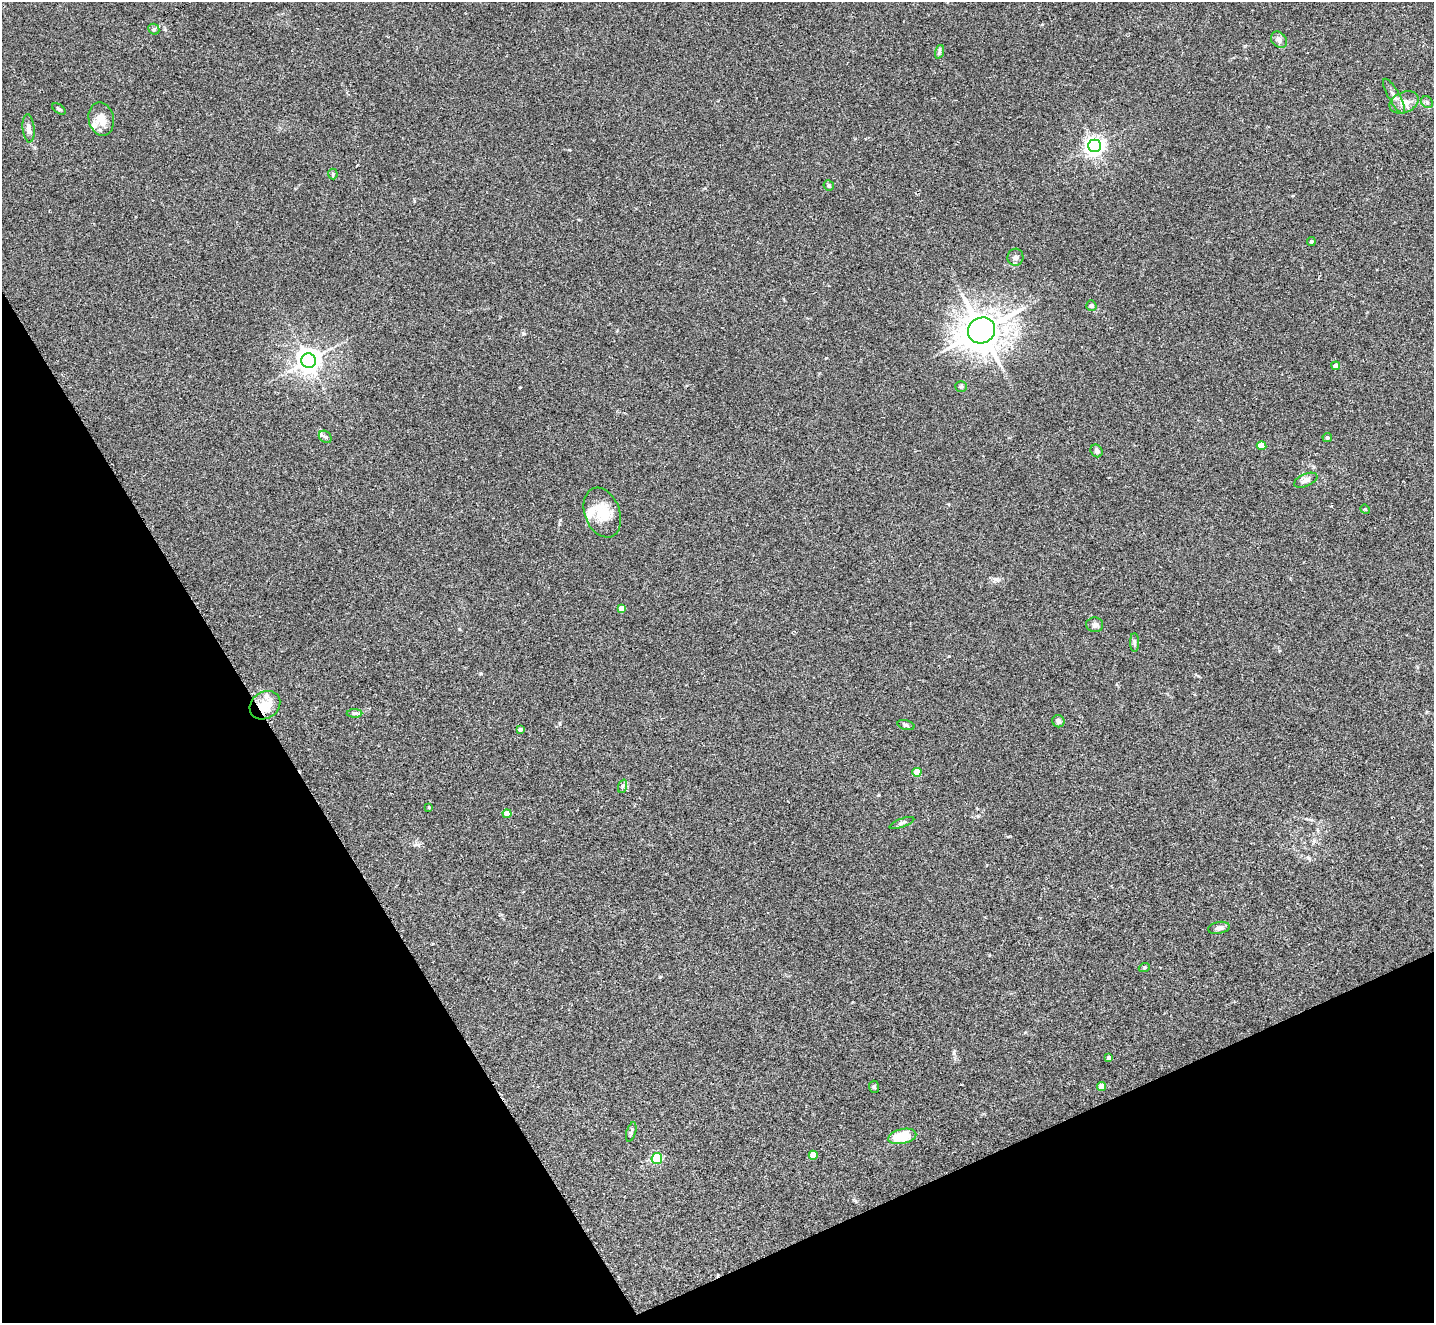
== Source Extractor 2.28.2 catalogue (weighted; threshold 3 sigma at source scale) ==
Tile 14 of 4 x 4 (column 2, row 4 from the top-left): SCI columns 1449-2880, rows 305-1625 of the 5754 x 5742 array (HDU 1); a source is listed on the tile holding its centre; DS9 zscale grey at full resolution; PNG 1436 x 1325 px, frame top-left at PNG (2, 2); each listed source drawn as its Kron ellipse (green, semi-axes under 4 px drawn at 4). Shown black and unused: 25% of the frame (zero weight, under 2 of 3 exposures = <1% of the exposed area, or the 3 px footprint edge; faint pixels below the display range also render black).
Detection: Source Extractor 2.28.2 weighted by HDU 2 'WHT'; one run over the whole footprint, this tile lists its part. Background 0.0735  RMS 0.0059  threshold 0.0266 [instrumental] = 3 sigma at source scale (4.5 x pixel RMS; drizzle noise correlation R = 1.50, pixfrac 1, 0.05/0.05 arcsec/px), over >= 5 px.
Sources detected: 53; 1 cosmic-ray / hot-pixel residue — neither listed nor drawn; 4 inside a brighter listed object's ellipse — not listed separately; the other 48 listed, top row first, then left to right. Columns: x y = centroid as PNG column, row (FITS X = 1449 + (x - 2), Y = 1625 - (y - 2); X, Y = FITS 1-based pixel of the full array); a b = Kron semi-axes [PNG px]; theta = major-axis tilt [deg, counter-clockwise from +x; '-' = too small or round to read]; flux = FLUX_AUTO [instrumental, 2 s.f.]
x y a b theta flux
154 29 6 5 - 1
1279 40 9 7 -47 2.3
939 52 7 4 71 1.1
1394 96 20 5 -60 3.1
1404 102 15 10 23 5.3
1427 102 6 5 - 1.2
59 109 7 3 -36 0.79
101 119 17 12 -78 7.1
29 128 14 6 -85 2.8
1095 146 6 6 - 280
333 174 5 4 - 0.77
829 186 5 5 - 0.97
1311 241 4 4 - 0.95
1015 257 8 8 - 2.1
1091 306 5 5 - 1.4
982 330 14 12 30 1100
308 361 7 7 - 510
1336 366 4 4 - 2.8
961 386 6 5 - 0.86
325 437 7 5 -42 1.3
1327 437 5 4 - 1.1
1262 446 5 4 - 12
1097 451 7 5 -55 1.7
1306 480 12 6 24 2.4
1365 509 5 4 - 0.52
602 513 26 17 -69 15
621 608 4 4 - 2.9
1095 625 8 7 - 1.8
1134 642 9 4 -90 1.3
265 705 16 13 35 11
355 713 8 4 1 1
1058 721 6 6 - 2.4
906 725 8 5 -16 1.1
520 730 4 3 - 1.8
917 772 4 4 - 9.1
623 786 7 4 70 1.1
429 807 4 3 - 0.49
507 814 4 4 - 6.3
902 823 13 4 20 1.4
1219 928 11 6 10 2
1144 968 6 3 20 0.62
1109 1058 4 3 - 1.4
1101 1086 4 4 - 5.1
874 1087 6 5 - 0.96
631 1132 10 4 73 1.2
902 1136 14 7 12 17
813 1155 4 4 - 7.1
657 1159 5 5 - 40
Unlisted compact peaks at least as high as the median listed source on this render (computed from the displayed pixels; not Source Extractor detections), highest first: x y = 996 579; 523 333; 560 520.